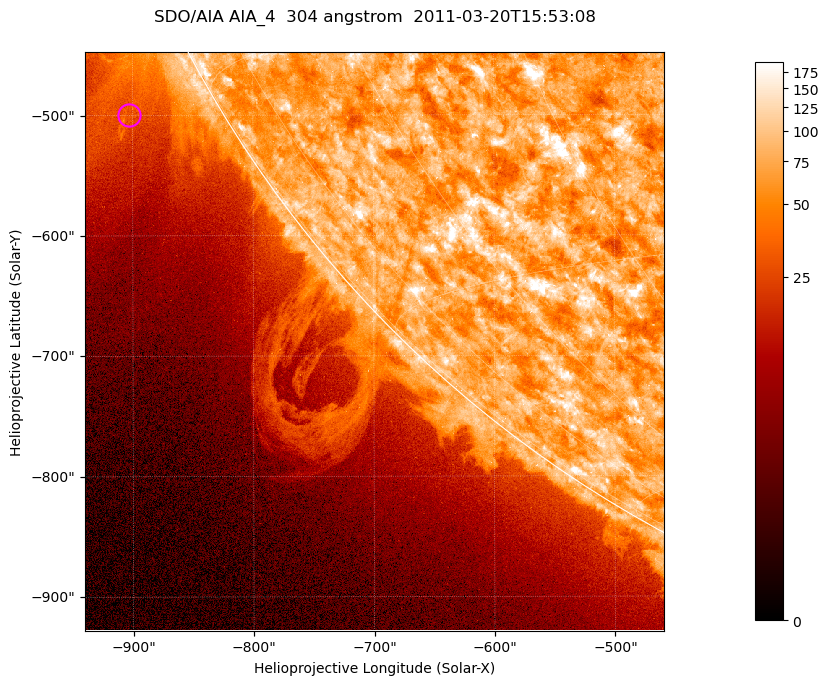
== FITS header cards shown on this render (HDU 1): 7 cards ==
TELESCOP= 'SDO/AIA '           / For AIA: SDO/AIA
INSTRUME= 'AIA_4   '           / For AIA: AIA_ATA1, AIA_ATA2, AIA_ATA3 or AIA_AT
WAVELNTH=                  304 / [angstrom] Wavelength
WAVEUNIT= 'angstrom'           / Wavelength unit: angstrom
DATE-OBS= '2011-03-20T15:53:08.124' / [ISO] Date when observation started; ISO 8
CTYPE1  = 'HPLN-TAN'           / CTYPE1; Typically HPLN
CTYPE2  = 'HPLT-TAN'           / CTYPE2; Typically HPLT

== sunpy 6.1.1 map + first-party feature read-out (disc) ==
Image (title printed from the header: SDO/AIA AIA_4  304 angstrom  2011-03-20T15:53:08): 801 x 801 px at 0.6 arcsec/px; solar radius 964 arcsec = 1606 px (partial field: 3.2% of the solar disc is inside the frame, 41% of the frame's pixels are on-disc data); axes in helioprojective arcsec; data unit not stated in the header (colour bar unlabelled)
Orientation: roll -0.132 deg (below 1 deg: not rotated)
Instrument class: DISC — disc imager (sunpy class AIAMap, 304 A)
Bright regions (active regions / flare kernels): reference = the on-disc median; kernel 7 px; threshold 5 sigma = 110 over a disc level ~72.1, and >= 1.15x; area >= 641 px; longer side >= 10 px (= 6 arcsec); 0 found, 0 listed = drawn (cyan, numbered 1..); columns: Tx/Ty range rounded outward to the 2 arcsec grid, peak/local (2 s.f.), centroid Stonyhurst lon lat
Off-limb structures (1.02-1.3 R_sun): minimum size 320 px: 7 found; the strongest spans PA ~115..125 deg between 1.02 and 1.19 R_sun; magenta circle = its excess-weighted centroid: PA ~120 deg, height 1.07 R_sun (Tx ~-902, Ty ~-500 arcsec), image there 2.3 x the reference